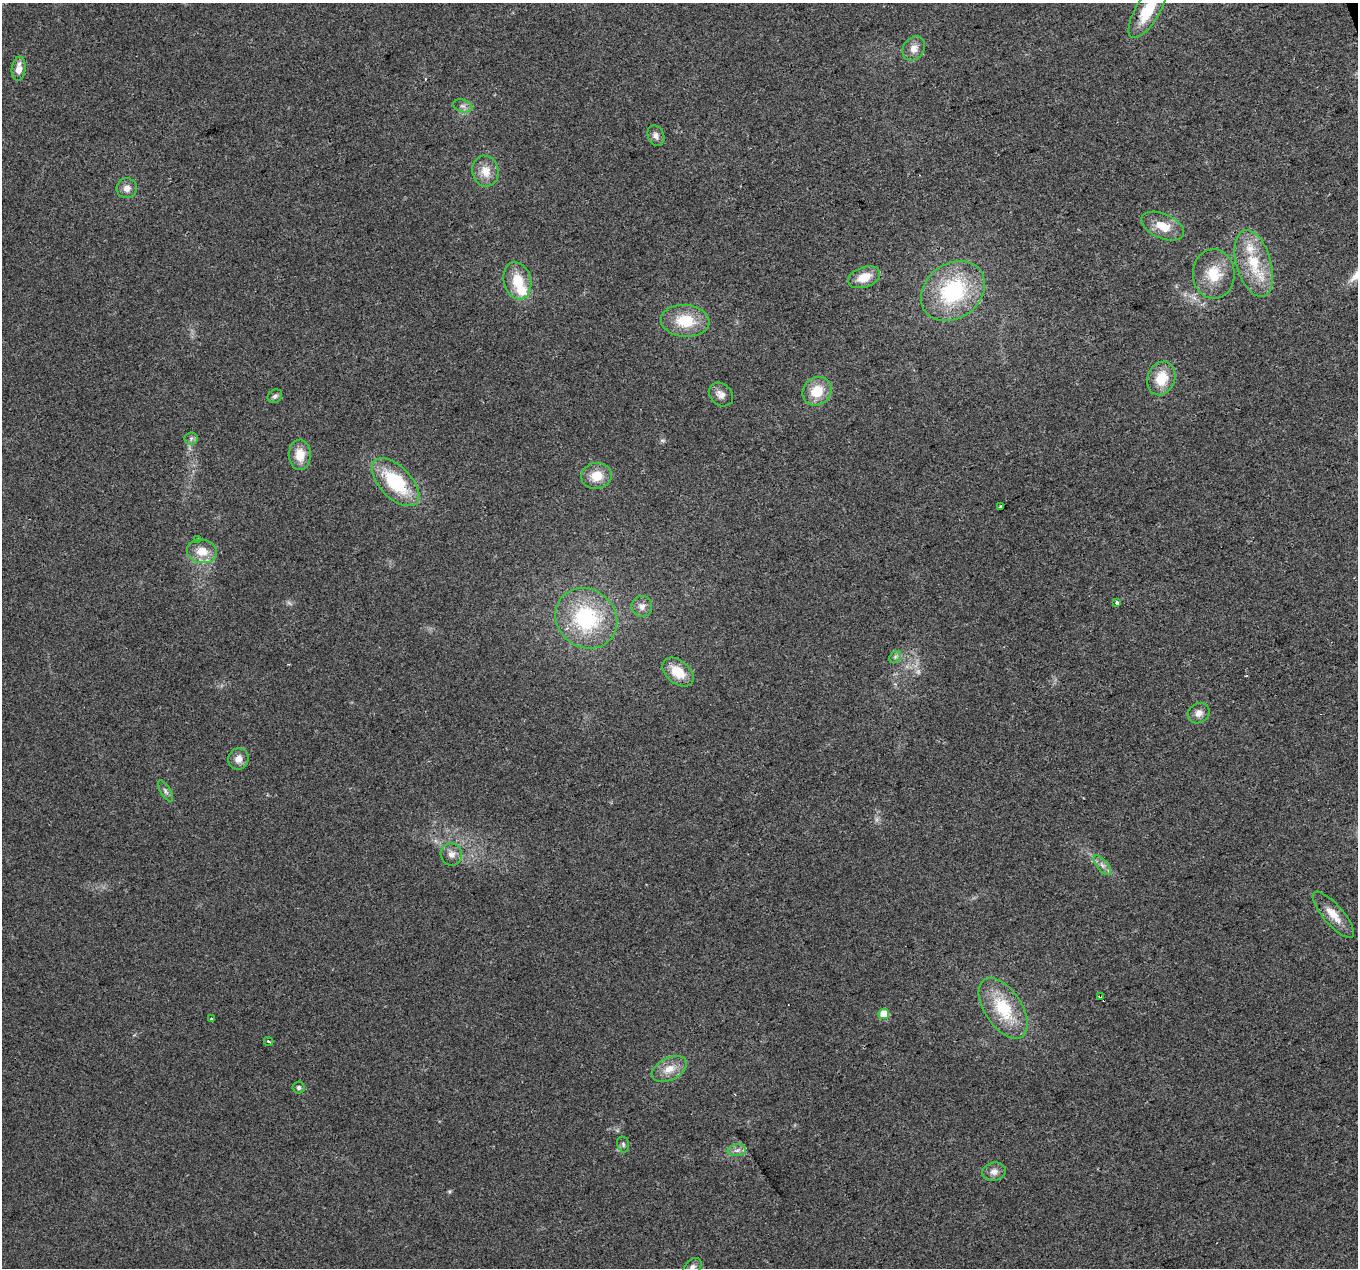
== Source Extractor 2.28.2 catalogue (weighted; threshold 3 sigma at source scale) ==
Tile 10 of 4 x 4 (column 2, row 3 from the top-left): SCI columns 1357-2712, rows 1334-2599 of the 5425 x 5251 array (HDU 1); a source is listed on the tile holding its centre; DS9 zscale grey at full resolution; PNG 1360 x 1270 px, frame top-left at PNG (2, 3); each listed source drawn as its Kron ellipse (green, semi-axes under 4 px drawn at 4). Shown black and unused: <1% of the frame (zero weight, under 2 of 3 exposures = <1% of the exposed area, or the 3 px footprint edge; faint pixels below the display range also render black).
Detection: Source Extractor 2.28.2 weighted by HDU 2 'WHT'; one run over the whole footprint, this tile lists its part. Background 0.0515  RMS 0.0069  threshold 0.0311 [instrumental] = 3 sigma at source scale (4.5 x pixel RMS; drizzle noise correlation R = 1.50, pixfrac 1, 0.0396/0.0396 arcsec/px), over >= 5 px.
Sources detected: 52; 2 too faint to see at this stretch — neither listed nor drawn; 3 inside a brighter listed object's ellipse — not listed separately; the other 47 listed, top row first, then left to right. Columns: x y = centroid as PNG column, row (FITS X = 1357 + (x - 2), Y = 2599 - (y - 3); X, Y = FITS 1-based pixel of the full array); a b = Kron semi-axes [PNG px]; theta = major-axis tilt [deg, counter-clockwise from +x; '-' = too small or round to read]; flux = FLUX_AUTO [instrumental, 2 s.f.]
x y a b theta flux
1148 10 31 12 59 26
914 48 13 10 52 5.9
19 69 12 7 83 7
463 106 10 6 -17 2.6
656 136 10 8 -66 3.5
485 171 16 13 -81 10
127 188 10 10 - 4.8
1163 226 23 12 -24 13
1254 263 34 17 -73 29
1214 274 24 21 -89 20
864 277 16 10 20 12
517 281 19 13 -75 18
953 291 34 27 37 68
685 321 24 16 -4 24
1161 378 17 13 70 18
817 391 15 13 40 16
721 394 13 10 -44 4.9
275 396 8 6 35 1.9
191 439 6 6 - 1.9
300 455 15 11 -89 11
596 476 15 13 10 13
395 482 30 16 -46 45
1000 507 3 3 - 2.2
197 539 4 3 - 1.6
202 551 15 11 -10 11
1117 603 3 3 - 18
642 606 10 10 - 4.4
586 618 32 29 -39 59
895 657 7 5 46 1.6
678 672 18 11 -39 16
1199 713 11 9 34 4.6
238 759 11 10 - 5.6
165 791 12 5 -58 2.2
451 854 11 10 - 5
1102 865 12 5 -51 3.3
1333 915 29 10 -49 11
1101 997 4 3 - 8
1003 1008 34 18 -56 34
884 1014 5 5 - 17
211 1019 3 3 - 2.8
269 1041 5 3 - 0.76
669 1069 19 11 27 9.6
299 1088 6 6 - 1.6
623 1144 8 5 -75 1.6
737 1150 9 6 8 2.7
994 1172 12 9 14 4.7
692 1267 11 7 47 3.3
Overlapping masked pixels (flux is a lower limit): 1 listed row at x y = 1101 997
Isophote crosses this tile's border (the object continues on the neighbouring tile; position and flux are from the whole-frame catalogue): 2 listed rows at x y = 1148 10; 692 1267